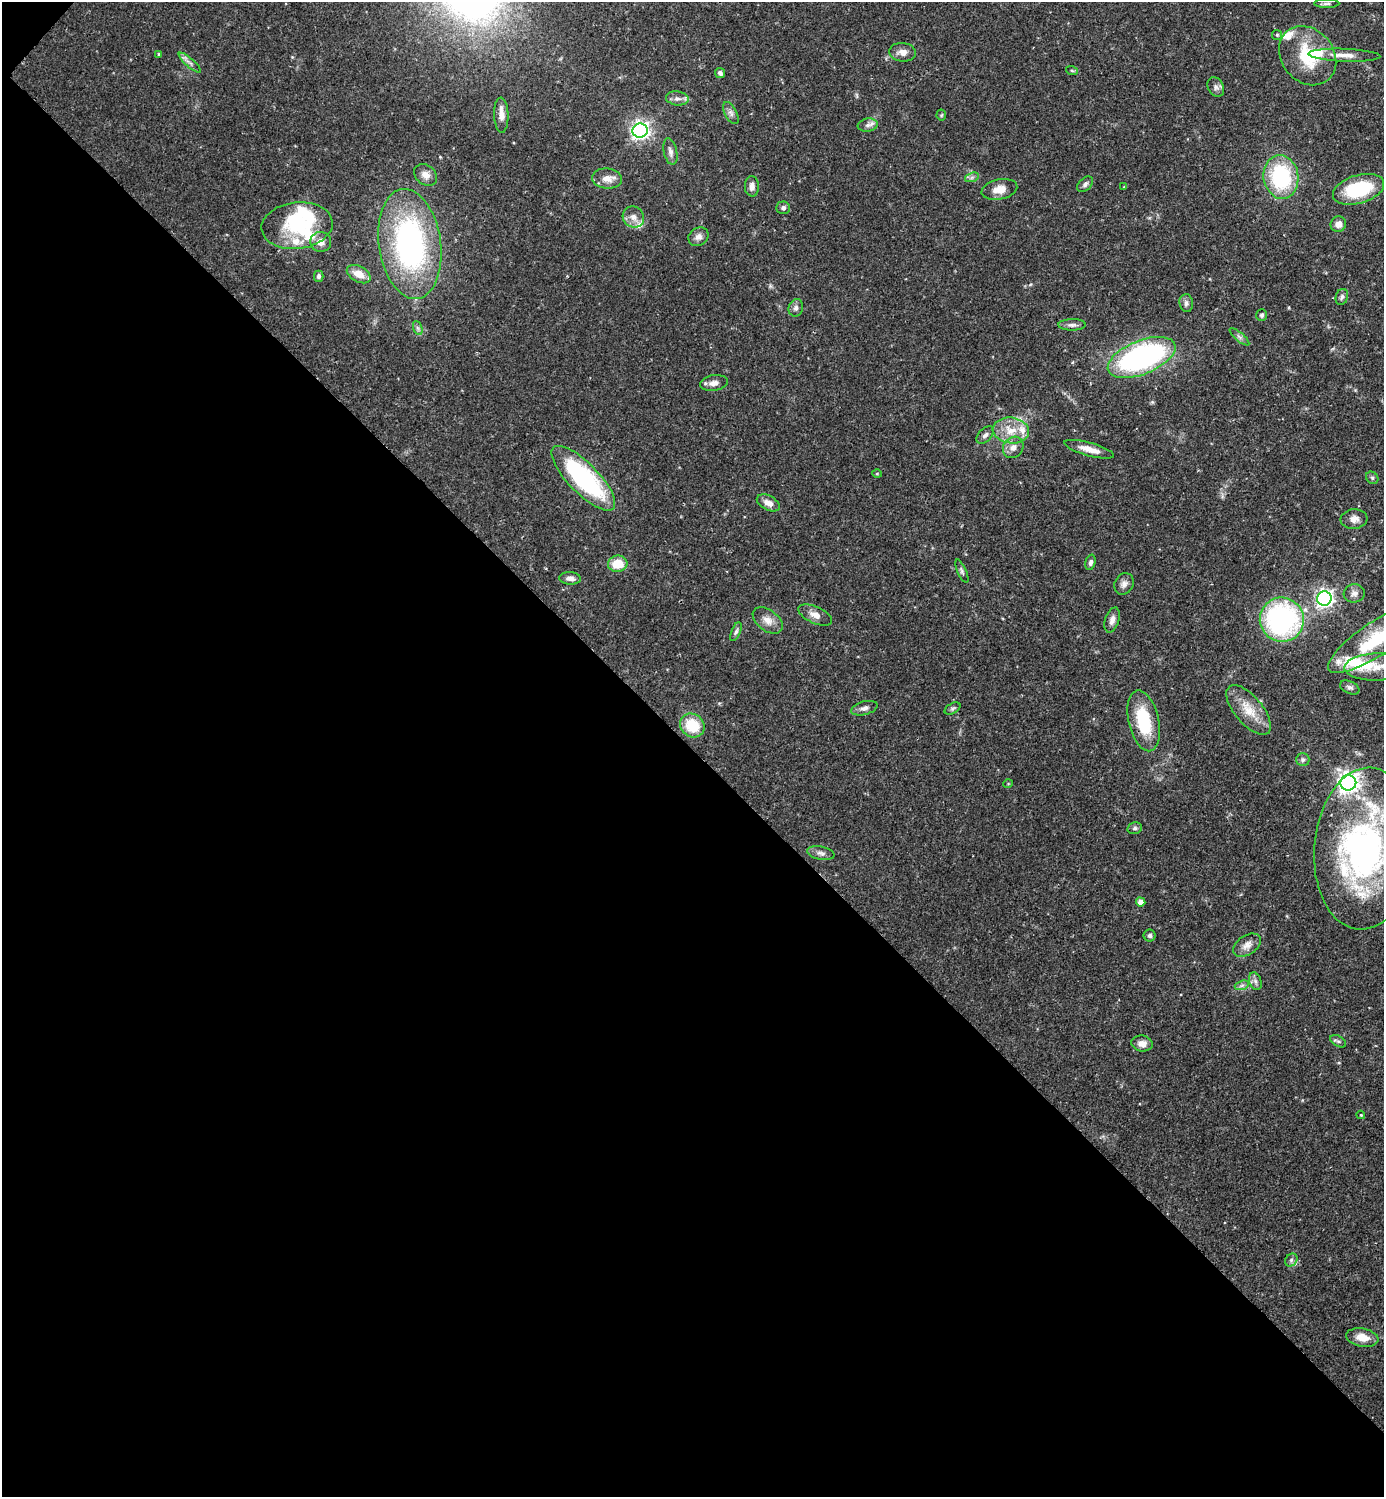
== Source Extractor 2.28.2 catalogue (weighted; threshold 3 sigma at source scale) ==
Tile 9 of 4 x 4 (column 1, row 3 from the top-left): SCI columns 156-1537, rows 1497-2991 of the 5983 x 5982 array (HDU 1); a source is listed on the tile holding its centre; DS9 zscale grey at full resolution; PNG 1386 x 1499 px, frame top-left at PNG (2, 2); each listed source drawn as its Kron ellipse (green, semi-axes under 4 px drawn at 4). Shown black and unused: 50% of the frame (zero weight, under 2 of 3 exposures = <1% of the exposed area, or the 3 px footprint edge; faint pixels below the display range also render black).
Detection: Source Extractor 2.28.2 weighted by HDU 2 'WHT'; one run over the whole footprint, this tile lists its part. Background 0.0719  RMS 0.0042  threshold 0.0191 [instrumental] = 3 sigma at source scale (4.5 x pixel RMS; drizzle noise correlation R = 1.50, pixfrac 1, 0.05/0.05 arcsec/px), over >= 5 px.
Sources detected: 103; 4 inside a brighter object's white glare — neither listed nor drawn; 10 inside a brighter listed object's ellipse — not listed separately; the other 89 listed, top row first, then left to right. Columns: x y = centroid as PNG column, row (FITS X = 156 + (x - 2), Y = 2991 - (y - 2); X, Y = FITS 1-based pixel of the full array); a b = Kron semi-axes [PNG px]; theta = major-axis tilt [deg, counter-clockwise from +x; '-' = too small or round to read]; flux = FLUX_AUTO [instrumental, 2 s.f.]
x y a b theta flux
1327 4 13 4 0 1.1
1277 35 5 5 - 0.66
903 52 13 9 -6 3
159 54 4 3 - 0.39
1344 55 36 6 -2 5
1308 56 32 26 -49 25
190 63 14 2 -41 1.2
1072 71 6 4 -20 0.58
720 73 5 4 - 1.4
1216 87 10 7 -61 1.6
677 98 11 7 -7 2.1
731 113 12 6 -62 1.7
501 115 17 7 -88 3.3
941 115 5 5 - 0.56
868 125 10 6 9 1.7
640 131 7 7 - 170
670 152 13 6 -78 2.1
426 175 12 9 -38 3
972 177 7 4 19 1.1
1281 177 22 17 -82 37
607 179 15 10 -6 4
1085 184 9 6 45 1.3
752 186 10 7 -87 2.4
1124 187 3 2 - 0.29
999 189 18 10 12 5.1
1359 189 26 14 17 27
783 208 7 6 - 1.3
633 217 11 10 - 3.3
1338 224 8 7 - 3.1
297 226 36 23 6 24
698 237 10 8 33 2.3
321 242 10 10 - 3.8
410 244 55 31 -82 110
359 274 13 8 -29 5.7
319 276 5 4 - 1.1
1342 297 8 6 71 1.1
1186 303 9 6 -83 1.5
796 308 9 7 72 1.5
1262 315 6 5 - 0.82
1072 325 14 5 0 1.7
418 328 7 4 -70 1
1239 337 12 4 -40 1.3
1142 357 36 17 22 110
714 383 14 8 9 2.6
1011 430 18 13 -7 8.2
985 435 11 6 45 1.6
1013 447 11 9 53 3
1089 449 25 6 -15 5
877 474 5 3 - 0.38
583 478 43 15 -46 62
1372 478 7 5 -46 0.82
768 503 12 7 -27 3.1
1354 519 13 10 6 3.1
1090 562 8 5 74 1.3
618 564 10 8 6 9.3
962 571 12 4 -66 1.1
570 578 11 6 -3 2.1
1124 584 11 9 61 2.1
1354 593 10 9 - 2.2
1324 598 7 7 - 170
815 615 18 8 -24 3.4
768 620 17 10 -37 4
1112 620 13 7 71 2.5
1282 620 22 22 - 84
736 632 10 4 66 1.1
1378 638 59 17 33 33
1377 667 32 13 1 11
1350 687 10 6 -25 1.3
864 708 13 6 15 2
952 708 8 5 31 0.86
1249 710 30 14 -50 9.1
1144 721 31 15 -77 22
692 725 13 11 -39 14
1303 760 7 6 - 1.1
1348 783 8 7 - 280
1008 784 5 3 - 0.36
1135 828 7 5 14 0.96
1365 849 81 51 85 140
821 853 14 6 -11 1.9
1141 902 5 4 - 2.4
1150 936 6 6 - 1
1247 945 15 9 34 3.5
1255 981 9 6 -71 1.5
1242 985 7 4 19 1.1
1338 1041 8 5 -31 0.94
1142 1043 10 8 -8 3.1
1361 1115 4 4 - 0.38
1291 1260 7 5 49 1
1362 1337 16 9 -10 5.1
Isophote crosses this tile's border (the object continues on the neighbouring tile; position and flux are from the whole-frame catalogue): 2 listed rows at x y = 1378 638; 1365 849